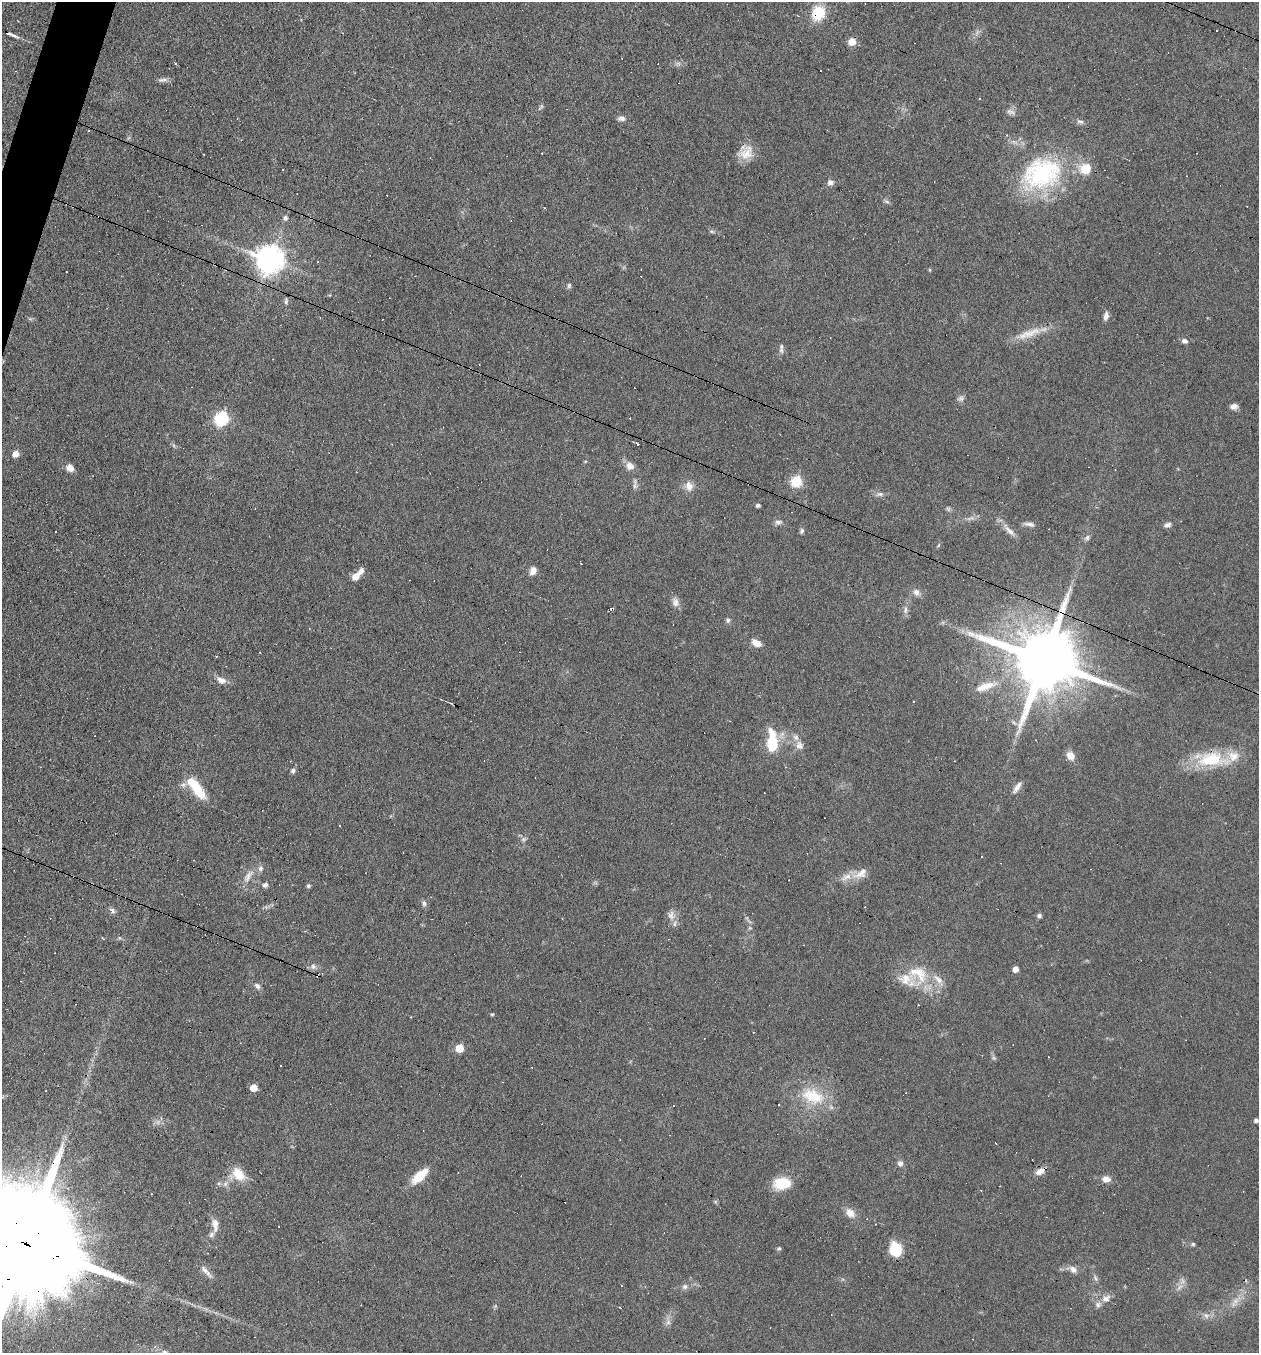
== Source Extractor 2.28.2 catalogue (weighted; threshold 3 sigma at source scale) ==
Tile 11 of 4 x 4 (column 3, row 3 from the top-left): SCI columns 2646-3902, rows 1352-2702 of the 5421 x 5405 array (HDU 1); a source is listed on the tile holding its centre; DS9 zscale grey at full resolution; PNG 1261 x 1355 px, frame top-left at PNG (2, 2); no overlay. Shown black and unused: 1% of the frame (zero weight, under 5 of 9 exposures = <1% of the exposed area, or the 3 px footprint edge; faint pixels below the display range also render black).
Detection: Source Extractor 2.28.2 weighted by HDU 2 'WHT'; one run over the whole footprint, this tile lists its part. Background 0.0906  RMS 0.0047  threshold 0.0194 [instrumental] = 3 sigma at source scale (4.09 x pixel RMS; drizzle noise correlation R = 1.36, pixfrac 0.8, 0.05/0.05 arcsec/px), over >= 5 px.
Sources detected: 175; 8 too faint to see at this stretch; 52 cosmic-ray / hot-pixel residue — not listed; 12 inside a brighter listed object's ellipse — not listed separately; the other 103 listed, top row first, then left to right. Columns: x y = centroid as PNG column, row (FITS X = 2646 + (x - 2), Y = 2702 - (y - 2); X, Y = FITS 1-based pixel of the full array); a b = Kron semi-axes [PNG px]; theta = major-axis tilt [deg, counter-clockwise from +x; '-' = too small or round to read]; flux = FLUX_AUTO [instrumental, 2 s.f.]
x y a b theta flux
818 13 20 16 75 12
8 33 13 4 -21 2.2
852 42 8 7 - 4.3
176 64 3 3 - 0.86
163 80 14 5 7 1.6
541 107 11 4 49 0.85
1011 112 14 6 -21 1.7
621 118 10 6 0 1.8
1080 121 11 5 -27 1.2
746 153 22 15 43 7
204 154 3 2 - 0.53
1042 173 54 41 19 55
830 182 8 7 - 1.7
887 202 8 3 -19 0.85
285 218 8 6 -75 1.2
269 259 9 9 - 600
930 270 5 3 - 0.42
569 286 6 5 - 1
286 301 8 4 89 0.81
1106 316 11 6 81 2
1027 334 28 11 24 7.9
1185 341 8 6 -12 1.7
781 350 9 6 -81 1.4
1234 406 8 6 12 2.3
221 418 7 6 - 70
637 443 4 3 - 3.2
15 454 5 5 - 4.7
630 466 10 8 -47 3.4
70 468 8 7 - 3.6
796 481 6 6 - 34
635 484 18 5 -86 1.7
689 486 13 10 -72 3.8
879 494 11 6 5 1.6
758 505 4 3 - 1.2
948 509 7 5 -45 0.85
778 522 11 6 10 1.5
1029 524 16 5 -9 1.7
1167 525 9 6 16 1.5
802 531 7 5 72 0.99
1009 531 22 7 -44 3.4
1087 538 8 5 46 1.2
533 571 10 7 69 2.7
356 576 9 7 44 4.3
916 592 9 8 - 2.2
675 602 12 9 -83 2.5
905 610 12 6 88 1.8
728 620 7 6 - 1
756 643 12 7 -32 3.8
259 652 3 2 - 0.36
1044 660 19 16 -18 4800
221 680 15 8 -26 2.9
986 686 26 10 15 7.2
773 744 18 13 85 13
799 745 13 10 -60 3
1070 756 10 8 -59 4
1211 760 42 17 -3 24
293 771 7 5 76 1.1
1017 787 15 7 54 2.6
196 788 30 10 -52 14
524 839 7 6 - 1
982 856 3 2 - 0.31
860 874 23 11 25 5.4
248 876 21 8 54 4
265 885 7 6 - 1.3
308 886 5 4 - 0.85
424 903 8 7 - 1.5
112 910 8 4 -46 1.1
671 915 13 9 -86 2.8
1039 916 6 5 - 1.1
313 966 8 8 - 1.5
1015 969 5 4 - 3.9
918 973 34 24 -43 18
257 986 9 6 -45 1.5
492 1014 5 4 - 0.49
459 1048 5 5 - 11
281 1065 3 3 - 4.2
253 1088 5 5 - 8.7
813 1096 36 21 -21 18
1256 1120 5 4 - 1.2
900 1163 7 6 - 1.6
1040 1171 11 7 23 3.6
238 1174 20 15 -32 8.4
419 1176 16 8 42 12
1106 1179 10 7 -6 3.3
782 1183 19 13 5 11
152 1194 3 2 - 0.54
715 1201 6 4 -19 0.57
850 1213 13 9 -49 4.1
215 1224 14 7 -83 3.8
27 1244 45 23 -23 25000
1193 1244 5 4 - 0.82
779 1248 6 5 - 0.72
895 1249 15 13 -75 11
1073 1269 10 8 -44 2.5
206 1271 22 6 -48 2.5
1095 1278 9 5 -69 1.2
685 1287 8 7 - 1.4
1106 1298 12 8 26 2.7
1236 1301 15 7 48 3.6
1206 1315 9 6 -49 1.7
668 1322 7 6 - 1.6
155 1347 5 5 - 0.92
164 1352 8 7 - 1.7
Overlapping masked pixels (flux is a lower limit): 5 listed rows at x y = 818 13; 8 33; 1044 660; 313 966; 27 1244
Isophote crosses this tile's border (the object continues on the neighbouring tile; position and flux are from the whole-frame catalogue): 2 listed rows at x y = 27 1244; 164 1352